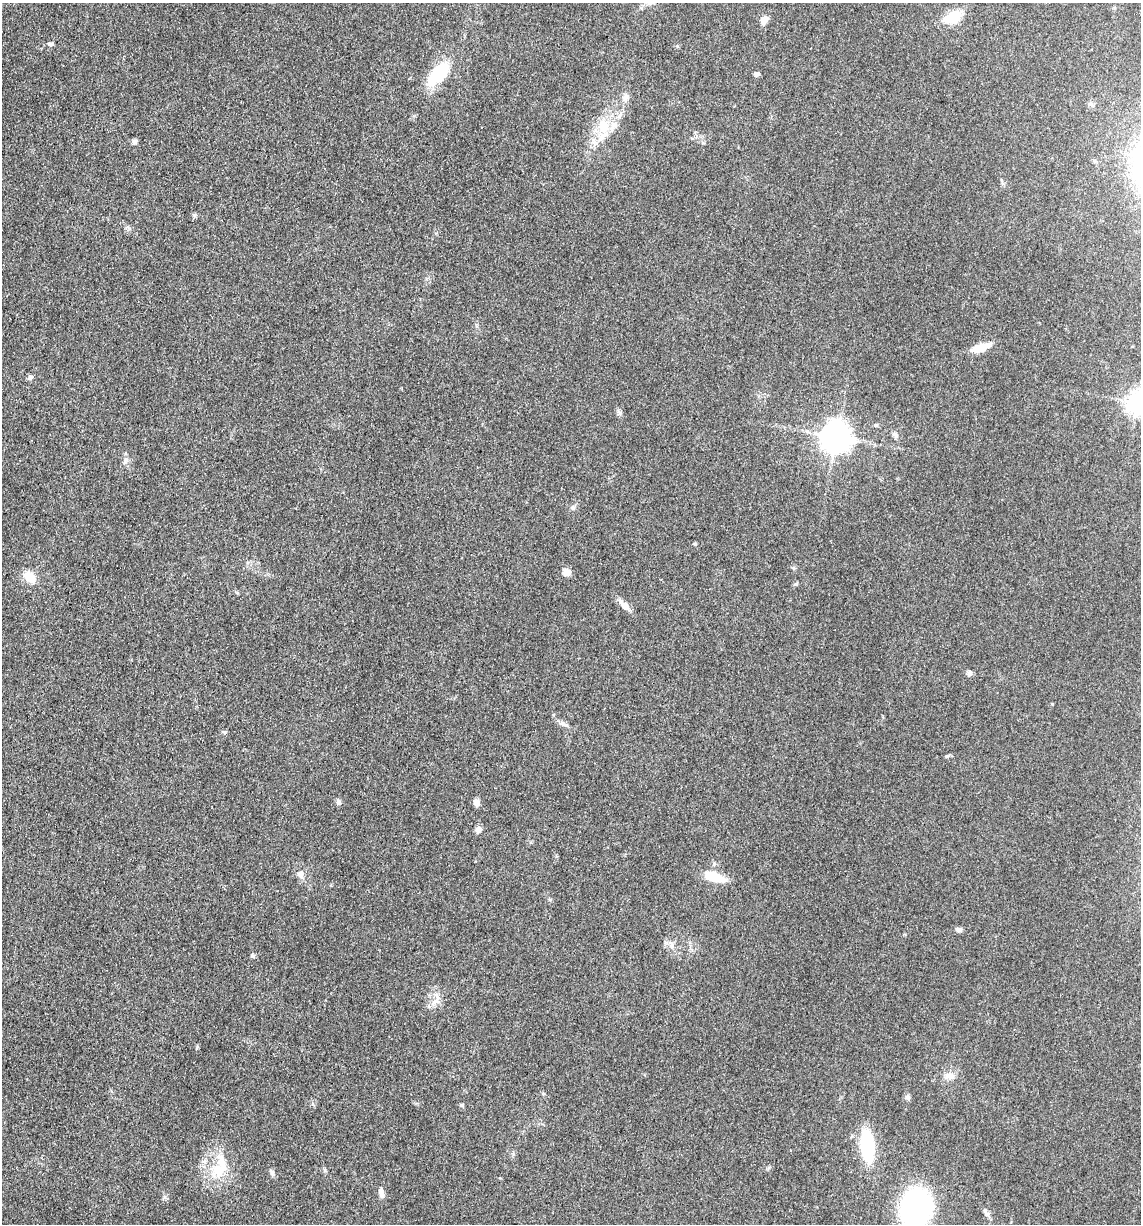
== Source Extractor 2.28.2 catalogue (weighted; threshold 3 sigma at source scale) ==
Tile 11 of 4 x 4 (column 3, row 3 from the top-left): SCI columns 2525-3663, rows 1243-2464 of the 4980 x 4922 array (HDU 1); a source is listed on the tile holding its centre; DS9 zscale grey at full resolution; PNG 1143 x 1226 px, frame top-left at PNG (2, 3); no overlay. Shown black and unused: <1% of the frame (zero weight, under 3 of 5 exposures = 4% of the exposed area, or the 3 px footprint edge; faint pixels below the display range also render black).
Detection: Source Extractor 2.28.2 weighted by HDU 2 'WHT'; one run over the whole footprint, this tile lists its part. Background 0.0565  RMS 0.0059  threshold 0.0265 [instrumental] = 3 sigma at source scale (4.5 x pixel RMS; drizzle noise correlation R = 1.50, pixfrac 1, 0.05/0.05 arcsec/px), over >= 5 px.
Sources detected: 48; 2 inside a brighter listed object's ellipse — not listed separately; the other 46 listed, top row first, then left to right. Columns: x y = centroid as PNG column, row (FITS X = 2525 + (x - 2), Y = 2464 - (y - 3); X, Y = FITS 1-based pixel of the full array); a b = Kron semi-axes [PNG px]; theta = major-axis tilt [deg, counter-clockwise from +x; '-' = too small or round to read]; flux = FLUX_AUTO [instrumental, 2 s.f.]
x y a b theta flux
952 17 23 12 21 14
765 20 12 8 53 3.7
50 44 7 4 -10 1.5
438 74 38 16 50 23
756 74 6 5 - 1.5
626 97 10 8 34 2.8
620 114 11 5 66 2.3
604 126 20 16 76 15
135 141 8 6 29 1.4
194 215 6 5 - 1
980 348 19 7 20 11
30 377 7 6 - 1.6
1138 403 8 7 - 420
619 412 8 5 -45 1.3
895 435 10 6 -45 1.8
836 437 9 9 - 880
125 461 10 5 45 1.5
573 508 7 6 - 1.5
695 544 5 4 - 0.78
793 568 6 5 - 0.85
567 573 8 7 - 4.7
30 577 16 11 -44 8.7
796 584 6 4 4 0.81
624 605 18 7 -45 5
969 673 8 6 29 1.7
1052 704 4 3 - 0.5
562 723 7 4 -19 1.5
224 732 6 4 -18 0.8
338 802 7 6 - 1.9
476 802 9 7 -81 2.7
478 829 7 6 - 3
301 874 7 7 - 3.4
714 877 25 10 -18 13
958 930 8 6 -16 1.9
671 944 11 6 -71 2.5
252 956 6 5 - 0.98
435 1000 24 7 51 4.9
949 1076 14 10 -3 4.5
908 1097 7 6 - 1.6
462 1105 6 5 - 0.89
867 1146 30 12 -85 43
219 1169 34 18 62 20
272 1173 9 6 -53 1.6
381 1192 14 7 -78 2.7
916 1208 28 21 79 160
985 1212 14 5 -63 2
Isophote crosses this tile's border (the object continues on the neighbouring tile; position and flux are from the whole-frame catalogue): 2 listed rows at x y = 1138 403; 916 1208
Unlisted compact peaks at least as high as the median listed source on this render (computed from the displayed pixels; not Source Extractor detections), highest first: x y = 165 1197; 197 1047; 947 756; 543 1094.